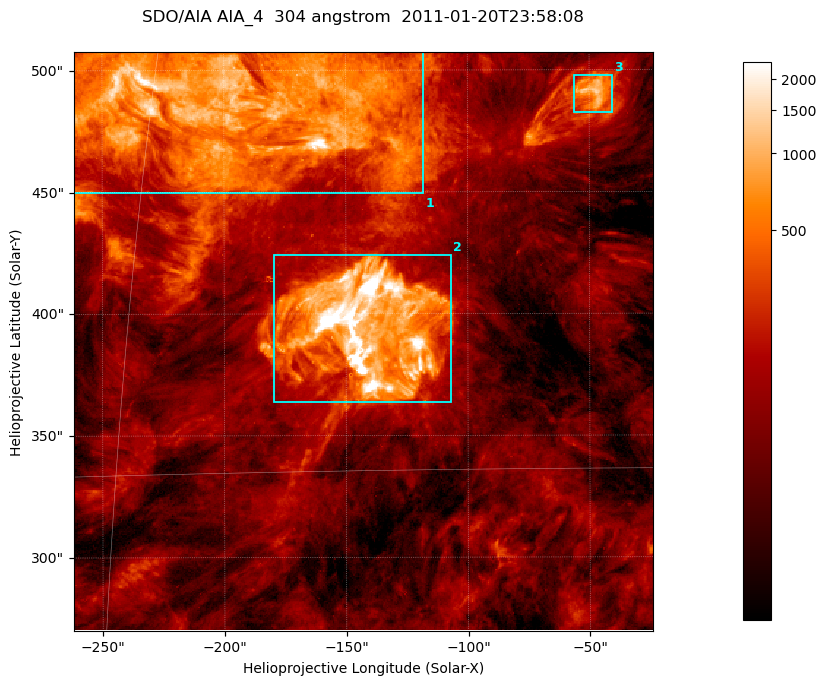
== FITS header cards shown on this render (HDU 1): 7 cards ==
TELESCOP= 'SDO/AIA '           / For AIA: SDO/AIA
INSTRUME= 'AIA_4   '           / For AIA: AIA_ATA1, AIA_ATA2, AIA_ATA3 or AIA_AT
WAVELNTH=                  304 / [angstrom] Wavelength
WAVEUNIT= 'angstrom'           / Wavelength unit: angstrom
DATE-OBS= '2011-01-20T23:58:08.124' / [ISO] Date when observation started; ISO 8
CTYPE1  = 'HPLN-TAN'           / CTYPE1; Typically HPLN
CTYPE2  = 'HPLT-TAN'           / CTYPE2; Typically HPLT

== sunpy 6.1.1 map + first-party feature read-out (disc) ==
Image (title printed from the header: SDO/AIA AIA_4  304 angstrom  2011-01-20T23:58:08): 396 x 396 px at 0.6 arcsec/px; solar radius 975 arcsec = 1625 px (partial field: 1.9% of the solar disc is inside the frame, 100% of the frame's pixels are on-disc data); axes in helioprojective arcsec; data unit not stated in the header (colour bar unlabelled)
Orientation: roll -0.132 deg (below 1 deg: not rotated)
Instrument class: DISC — disc imager (sunpy class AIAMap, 304 A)
Bright regions (active regions / flare kernels): reference = the on-disc median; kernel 3 px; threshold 5 sigma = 358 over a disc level ~107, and >= 1.15x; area >= 156 px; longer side >= 5 px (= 3 arcsec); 3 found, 3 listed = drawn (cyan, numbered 1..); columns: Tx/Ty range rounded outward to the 2 arcsec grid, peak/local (2 s.f.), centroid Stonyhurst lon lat
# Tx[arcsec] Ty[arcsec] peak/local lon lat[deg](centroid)
1 -262..-118 448..508 24 -13 +25
2 -180..-106 362..426 106 -9 +19
3 -58..-40 482..498 13 -3 +25